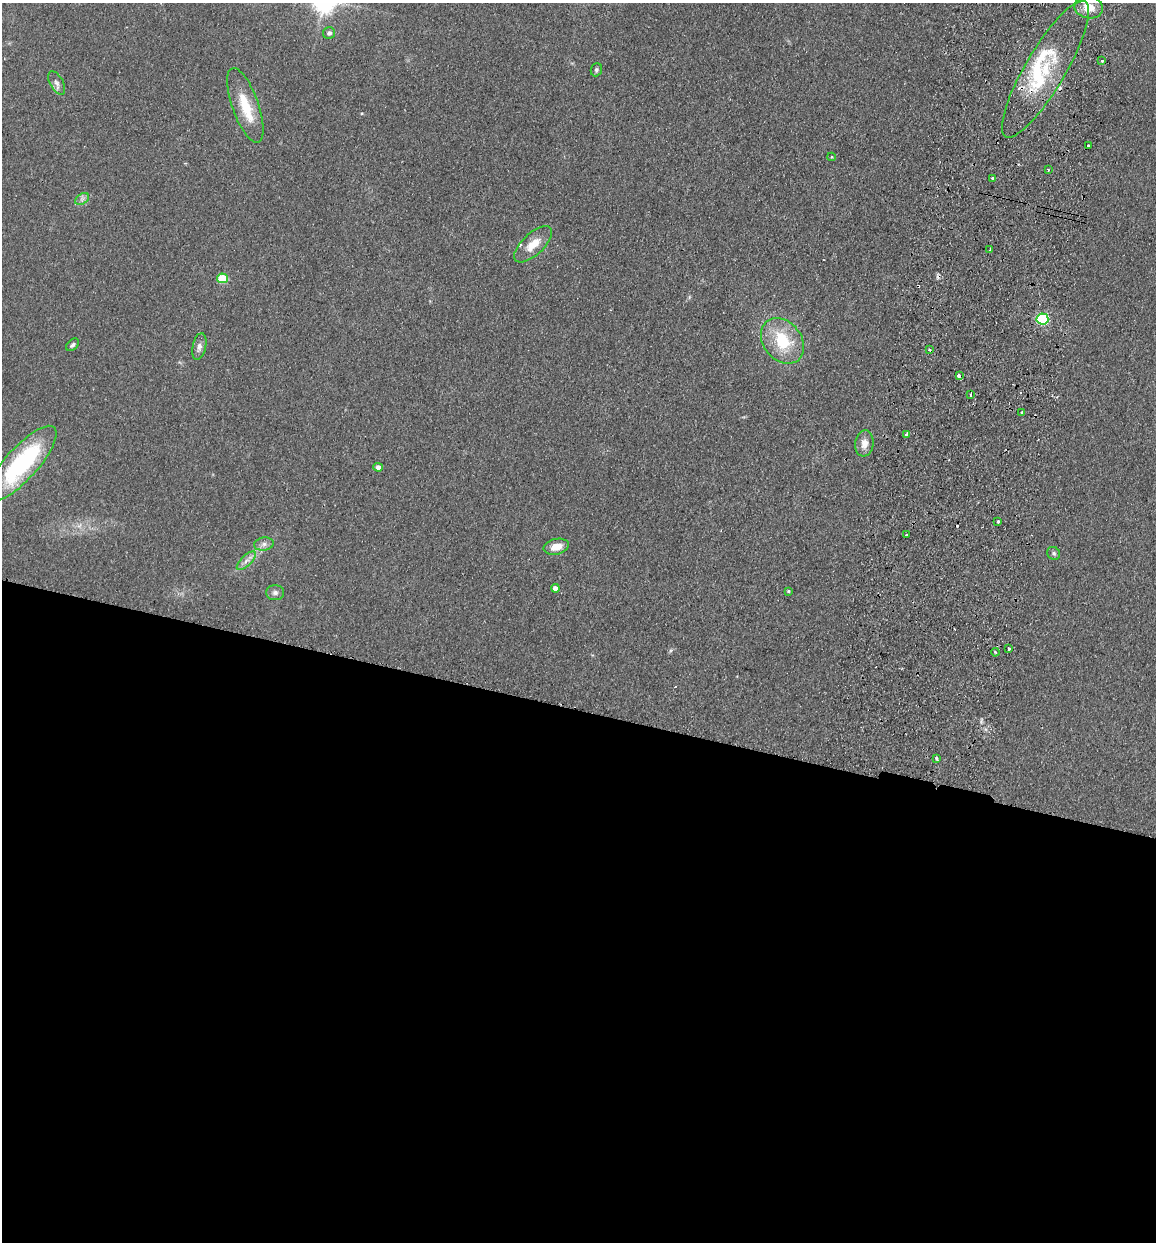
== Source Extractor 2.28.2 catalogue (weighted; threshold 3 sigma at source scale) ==
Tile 14 of 4 x 4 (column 2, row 4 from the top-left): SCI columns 1331-2484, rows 14-1253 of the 5089 x 4985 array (HDU 1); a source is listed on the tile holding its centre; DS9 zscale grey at full resolution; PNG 1158 x 1244 px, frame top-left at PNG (2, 3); each listed source drawn as its Kron ellipse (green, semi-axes under 4 px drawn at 4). Shown black and unused: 43% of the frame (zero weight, under 2 of 3 exposures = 3% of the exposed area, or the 3 px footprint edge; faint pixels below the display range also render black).
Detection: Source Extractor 2.28.2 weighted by HDU 2 'WHT'; one run over the whole footprint, this tile lists its part. Background 0.183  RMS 0.012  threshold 0.0541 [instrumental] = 3 sigma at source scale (4.5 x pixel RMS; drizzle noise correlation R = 1.50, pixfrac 1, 0.05/0.05 arcsec/px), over >= 5 px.
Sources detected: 49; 5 cosmic-ray / hot-pixel residue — neither listed nor drawn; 5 inside a brighter listed object's ellipse — not listed separately; the other 39 listed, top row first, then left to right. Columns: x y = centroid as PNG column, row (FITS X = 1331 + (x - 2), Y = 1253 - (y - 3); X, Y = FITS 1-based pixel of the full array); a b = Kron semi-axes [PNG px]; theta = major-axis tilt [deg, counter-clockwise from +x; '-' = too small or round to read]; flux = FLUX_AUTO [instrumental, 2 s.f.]
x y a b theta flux
1089 7 14 11 -8 18
329 33 6 6 - 4.1
1102 61 3 3 - 2.5
1045 69 78 20 59 85
596 70 7 5 68 2.4
57 83 13 6 -62 5.4
245 105 39 13 -70 38
1088 146 3 3 - 6
831 157 4 4 - 1.2
1048 170 3 3 - 1.7
992 178 3 2 - 1.7
82 199 8 5 35 3.9
533 244 24 10 43 21
990 249 4 2 - 1.6
222 278 5 5 - 50
1042 319 6 5 - 130
782 341 25 19 -51 54
73 345 7 5 43 2.9
199 346 14 6 78 6.1
929 350 3 2 - 1.6
959 375 3 3 - 19
971 395 3 2 - 2.2
1022 412 3 2 - 1.3
906 434 3 3 - 3.3
864 443 13 9 82 11
22 464 48 16 48 150
378 467 5 4 - 6.2
998 521 3 3 - 5.2
906 535 3 2 - 0.84
264 544 10 6 10 5.4
556 547 13 8 13 14
1054 553 7 6 - 3
246 561 12 5 44 6.3
555 588 4 4 - 7.3
788 591 3 3 - 1.4
275 593 9 7 0 4.4
1009 649 3 3 - 5.8
995 652 4 3 - 1.1
937 758 4 3 - 3
Overlapping masked pixels (flux is a lower limit): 1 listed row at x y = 1045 69